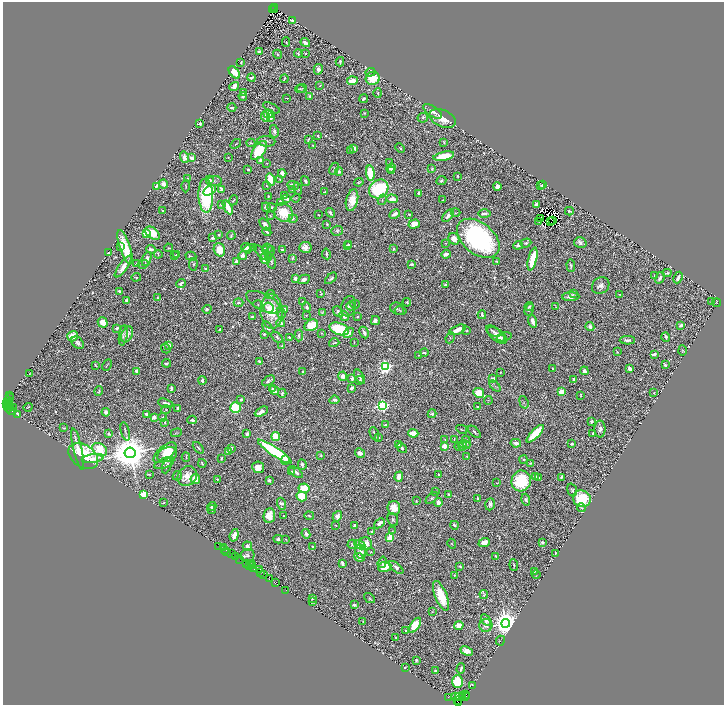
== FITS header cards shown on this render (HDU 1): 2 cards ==
NAXIS1  =                 1443
NAXIS2  =                 1406

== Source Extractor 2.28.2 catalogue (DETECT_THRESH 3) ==
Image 1443 x 1406 px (HDU 1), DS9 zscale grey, zoomed out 1/2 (1 PNG px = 2 x 2 image px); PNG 726 x 707 px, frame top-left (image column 2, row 1406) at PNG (3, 2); each listed source drawn as its Kron ellipse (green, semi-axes under 4 px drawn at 4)
Background 0.496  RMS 0.013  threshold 0.0397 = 3 sigma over >= 5 px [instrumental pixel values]
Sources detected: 999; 111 cannot appear on this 1/2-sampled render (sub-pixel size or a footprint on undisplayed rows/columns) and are neither listed nor drawn; of the other 888, the 500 brightest by FLUX_AUTO listed and drawn (388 fainter detections omitted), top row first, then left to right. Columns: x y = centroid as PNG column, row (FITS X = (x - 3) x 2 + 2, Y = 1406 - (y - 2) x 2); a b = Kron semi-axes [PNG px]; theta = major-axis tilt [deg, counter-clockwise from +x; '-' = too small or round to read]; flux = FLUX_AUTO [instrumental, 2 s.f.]
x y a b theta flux
274 8 3 1 - 310
273 10 2 1 - 94
275 10 2 2 - 260
292 20 4 2 - 7.7
286 42 5 3 - 2.9
305 43 5 2 - 15
259 51 2 2 - 36
305 53 2 2 - 4.3
278 54 5 2 - 3.3
298 54 4 3 - 2.7
241 62 2 2 - 3.2
340 62 4 3 - 3.7
318 69 5 4 - 11
370 72 5 3 - 2.5
234 73 7 4 -50 70
251 78 4 2 - 7.9
373 78 7 6 - 94
284 79 4 2 - 3.9
352 81 5 3 - 55
234 86 5 3 - 32
319 86 2 2 - 2.8
302 88 5 3 - 3
300 89 5 2 - 3.2
244 93 2 2 - 10
378 93 4 3 - 2.8
243 96 4 3 - 7.2
310 96 4 3 - 6.3
287 98 3 1 - 2.6
363 99 4 2 - 7.9
232 108 4 2 - 5.5
271 108 9 3 -26 4.6
432 111 11 5 -35 17
365 113 4 3 - 2.4
268 114 5 4 - 37
265 117 5 4 - 14
271 118 3 3 - 30
423 118 5 4 - 7.3
443 118 14 8 -23 50
200 124 3 3 - 11
274 131 6 3 -78 8.9
318 135 3 2 - 3.3
308 139 4 2 - 2.6
266 141 9 5 -3 8.3
251 143 4 3 - 5.3
444 143 3 3 - 3.1
236 144 6 2 38 2.7
313 145 3 2 - 3.8
354 148 4 3 - 13
400 148 5 2 - 3.7
259 150 11 5 55 140
350 150 4 3 - 3.2
444 156 10 4 12 88
185 157 6 4 -70 23
228 157 2 2 - 2.4
192 158 4 2 - 24
261 160 3 2 - 23
390 162 4 3 - 3
267 163 2 2 - 4.6
391 168 5 3 - 16
248 169 3 2 - 8.5
334 169 6 3 62 3.9
432 169 3 2 - 3.5
392 171 3 3 - 3
339 172 4 4 - 8.6
282 173 4 3 - 23
370 173 7 4 -85 91
458 176 2 2 - 3.6
187 178 2 2 - 3.5
209 180 3 2 - 14
270 180 6 4 -76 77
280 180 2 2 - 2.4
214 181 7 5 7 6.2
305 181 5 3 - 8.7
441 181 5 3 - 5.5
359 182 5 2 - 3.6
164 184 4 4 - 24
543 184 3 2 - 2.4
293 185 6 3 -22 8.2
541 185 3 2 - 3.2
156 186 4 2 - 15
186 186 6 3 89 2.9
266 186 3 3 - 2.8
497 186 4 3 - 22
221 189 4 2 - 7
298 189 6 2 -73 2.8
379 189 10 9 - 280
210 190 7 4 29 36
292 190 4 3 - 2.6
324 192 3 2 - 2.9
419 193 4 2 - 9.6
284 195 3 2 - 2.7
206 196 17 7 -88 370
268 196 2 2 - 3.9
296 198 4 3 - 2.9
287 199 3 2 - 19
392 199 5 4 - 23
233 200 5 2 - 3
352 200 11 6 76 43
382 200 5 3 - 2.7
443 200 4 2 - 3.4
280 202 4 3 - 13
221 204 3 3 - 7.8
536 204 4 3 - 28
228 207 8 3 -61 58
266 207 5 3 - 13
272 207 5 3 - 3.3
163 211 2 2 - 2.5
569 211 4 2 - 4.4
284 213 10 8 -43 92
330 213 5 2 - 10
456 213 5 4 - 2.6
395 214 6 3 29 11
409 214 2 2 - 3.8
484 214 6 2 -2 8.9
270 215 3 2 - 2.5
319 215 2 2 - 2.6
448 216 7 3 46 18
541 218 3 1 - 3.9
293 219 4 4 - 5.3
553 220 3 1 - 2.7
539 221 2 1 - 2.4
551 222 3 1 - 2.2
265 224 7 4 -49 12
327 224 2 2 - 3.4
414 224 6 4 18 31
337 231 6 5 - 5.6
267 232 4 2 - 7.5
146 233 3 3 - 140
153 233 8 5 -39 58
219 234 3 2 - 3.7
231 236 4 2 - 4.4
213 238 4 2 - 7.7
478 238 24 15 -40 620
454 239 6 5 - 32
446 243 3 3 - 2.3
526 243 5 3 - 5.7
580 243 6 5 - 9.8
349 244 2 2 - 3.3
518 245 5 3 - 15
347 246 3 2 - 5.8
120 247 3 3 - 4.4
125 247 18 5 -72 72
246 247 5 3 - 13
305 247 6 5 - 18
168 248 4 2 - 2.2
254 248 4 3 - 2.2
268 248 5 2 - 3.1
151 249 5 3 - 12
248 249 4 3 - 18
265 249 4 3 - 5.1
394 249 3 2 - 7
219 250 7 5 -71 53
271 250 4 3 - 3.1
282 250 3 2 - 9
261 252 9 4 -46 6.1
108 253 3 2 - 12
158 254 4 2 - 3.4
326 254 5 2 - 7
446 254 5 3 - 18
176 255 3 2 - 2.6
243 255 4 3 - 20
174 256 4 3 - 2.4
191 256 5 3 - 3.8
269 257 3 3 - 8.1
292 258 3 2 - 3
147 259 7 4 70 19
265 259 5 4 - 42
533 259 12 4 77 98
271 261 8 4 -80 6.9
496 261 3 2 - 3.5
236 262 3 3 - 7.2
137 264 2 2 - 6.6
143 264 6 3 12 4.7
193 264 6 4 83 3.7
412 264 3 2 - 7
123 266 13 4 54 28
571 266 6 3 -87 5.9
205 268 3 2 - 3
667 273 4 2 - 5.4
655 276 4 3 - 4
136 277 5 3 - 3.2
331 278 7 4 44 6.5
660 278 6 3 60 10
678 278 6 3 64 12
295 279 3 3 - 17
304 279 6 3 26 12
181 283 5 2 - 8.9
445 284 4 3 - 5.4
601 286 9 8 - 18
119 291 3 3 - 6.3
321 294 2 2 - 2.4
573 294 4 3 - 4.2
620 294 3 2 - 2.6
270 295 5 3 - 5.7
571 297 8 3 1 20
158 298 4 3 - 3.2
126 300 3 2 - 7.4
712 301 3 2 - 5.2
263 302 19 8 -27 19
303 302 3 2 - 5.1
407 302 4 3 - 3.2
238 303 5 3 - 9.5
716 303 4 3 - 2.2
355 304 5 2 - 2.2
258 305 5 3 - 3.6
349 306 10 7 75 14
351 306 4 2 - 3
529 306 4 3 - 4
307 307 5 3 - 9.2
556 307 4 2 - 2.3
268 308 5 5 - 14
207 309 5 3 - 7.5
284 309 4 3 - 15
397 309 7 5 -34 6.4
529 310 6 4 62 5.2
272 311 17 11 -89 96
401 311 6 3 -10 3.5
322 312 4 3 - 3.2
338 312 6 3 -48 6.1
281 313 5 2 - 2.7
306 315 2 2 - 3.3
482 315 4 2 - 9.3
253 316 3 2 - 6
344 316 5 4 - 24
357 316 3 2 - 3
375 321 4 3 - 15
533 321 6 3 -73 18
103 322 5 4 - 33
281 323 4 3 - 11
311 325 7 5 31 73
681 325 4 3 - 11
590 326 4 4 - 14
117 328 4 3 - 7.5
268 328 7 4 -57 10
220 329 3 2 - 4.5
339 329 10 6 -19 170
457 330 9 3 24 35
467 331 4 3 - 2.8
493 331 8 4 -33 7
364 332 6 3 -63 9.4
321 333 3 3 - 2.3
348 333 6 4 45 20
127 334 8 5 66 21
264 334 2 2 - 5.5
123 335 10 3 82 6.4
299 335 6 3 86 5.2
497 335 12 5 -37 23
73 336 5 5 - 40
277 337 7 3 -42 5.7
289 337 4 2 - 2.9
504 337 7 3 14 4.1
666 337 5 3 - 6.1
450 338 5 4 - 3.9
500 339 4 3 - 5.2
627 340 7 3 -1 11
354 342 3 2 - 2.3
78 343 7 5 -47 11
334 343 5 2 - 5.1
169 345 4 3 - 17
282 346 2 2 - 4.3
166 349 5 2 - 2.4
682 351 5 4 - 3.2
424 352 4 3 - 5.4
617 352 3 2 - 2.4
654 354 4 2 - 12
419 355 3 3 - 2.6
259 361 3 2 - 3.5
166 363 4 3 - 6
95 365 4 2 - 2.8
107 365 6 2 63 2.9
665 365 3 2 - 6.3
385 367 4 3 - 850
552 368 2 2 - 3
629 369 4 2 - 30
136 371 4 3 - 6.8
584 371 4 3 - 11
303 372 2 2 - 5.2
500 372 2 2 - 2.9
29 374 2 2 - 2.3
343 376 4 4 - 15
359 377 8 3 -58 8.3
352 379 4 2 - 11
493 379 4 4 - 20
574 379 3 2 - 14
202 380 4 2 - 7.7
359 380 4 3 - 6.8
268 381 7 3 36 7.7
495 386 6 2 -48 3.9
171 388 4 2 - 8.1
272 388 2 2 - 3.5
352 388 3 2 - 12
274 390 5 4 - 18
99 391 5 3 - 3.5
561 392 4 3 - 44
282 393 4 3 - 4.5
479 393 5 4 - 76
654 393 2 2 - 2.9
581 395 4 2 - 3.1
10 396 2 2 - 27
9 398 3 2 - 95
241 399 3 3 - 5.4
334 400 5 4 - 7.7
488 400 4 3 - 2.4
8 401 5 4 - 260
524 402 6 3 -72 3.7
6 403 2 1 - 18
166 403 8 3 -14 13
9 405 2 1 - 62
7 406 2 1 - 40
382 406 3 3 - 910
477 406 2 2 - 2.6
13 407 4 2 - 5.5
28 407 5 1 - 2.3
8 408 4 2 - 95
178 408 3 2 - 12
235 408 5 5 - 130
166 409 5 4 - 2.9
11 411 4 2 - 61
106 412 4 3 - 14
261 412 7 3 30 25
18 414 3 2 - 20
146 414 3 3 - 16
432 414 4 4 - 7.4
154 417 3 3 - 16
162 417 4 3 - 5
192 420 4 3 - 7.7
165 422 3 2 - 2.6
591 422 4 2 - 6
386 425 3 2 - 4.1
64 428 3 2 - 2.7
462 429 5 2 - 2.3
600 429 8 5 90 13
125 431 9 2 -76 5.3
474 432 8 3 -40 5.6
176 433 5 3 - 2.8
413 433 5 4 - 41
109 434 4 3 - 5.1
247 434 3 2 - 13
374 434 7 2 -68 6.9
535 434 11 4 46 130
593 434 3 2 - 4.6
276 436 5 3 - 110
379 438 3 2 - 2.3
445 439 3 2 - 3
454 439 2 2 - 2.2
466 442 6 4 -81 11
516 443 5 3 - 15
572 444 2 2 - 8.4
398 445 3 2 - 8.4
465 445 5 4 - 5.6
444 446 3 3 - 31
462 446 4 3 - 3.4
459 447 5 2 - 4.1
198 448 7 3 -48 6
232 448 3 2 - 5.5
402 448 5 3 - 9.5
78 449 21 3 -77 29
100 450 8 6 -35 160
229 451 4 2 - 8.4
275 452 20 4 -34 290
130 453 5 5 - 13000
165 453 14 6 40 76
360 453 5 4 - 18
167 454 10 7 23 100
321 455 3 3 - 3.7
83 456 16 11 -35 170
467 456 2 2 - 4.6
186 457 5 2 - 2.4
93 458 11 4 8 28
222 458 3 2 - 4.1
285 460 5 3 - 22
524 460 4 3 - 3.6
164 463 10 5 21 7.1
202 463 4 2 - 3.1
530 463 2 2 - 2.9
167 465 8 3 67 9.2
302 465 5 3 - 8.6
258 467 6 6 - 34
292 472 3 2 - 3.5
296 472 8 3 -36 13
149 474 3 3 - 2.4
439 475 2 2 - 6.2
177 476 5 3 - 3.9
187 476 11 9 49 39
399 477 5 4 - 19
535 477 4 3 - 6.1
538 477 4 2 - 4
561 477 4 2 - 7.2
195 479 5 5 - 41
217 479 2 2 - 3.1
269 480 4 3 - 6.7
521 481 10 9 - 160
497 483 3 2 - 2.7
304 488 5 5 - 84
572 490 6 4 -72 5
435 491 2 2 - 2.5
144 494 3 3 - 220
448 494 3 3 - 3
302 496 5 4 - 120
432 498 7 4 42 4.7
478 498 3 2 - 3
582 499 9 8 - 140
526 500 6 4 -73 7.9
416 501 3 2 - 2.4
438 502 4 4 - 20
163 503 4 2 - 2.9
281 504 6 4 -71 17
490 504 6 4 71 9
212 506 4 4 - 4.4
394 508 7 6 - 30
581 508 4 3 - 2.7
212 509 4 3 - 6.3
269 516 7 6 - 34
284 516 2 2 - 3
309 516 5 2 - 4.1
337 516 5 4 - 16
393 520 7 5 -65 5.4
379 523 6 3 41 17
336 525 3 2 - 2.3
455 525 4 2 - 3.6
355 526 3 2 - 9.2
392 531 3 3 - 2.2
372 532 4 3 - 10
306 534 5 3 - 8.4
234 535 6 3 72 36
390 538 3 3 - 130
278 539 4 4 - 7
286 539 3 1 - 2.2
484 542 6 4 20 28
542 542 4 3 - 8.8
352 544 5 4 - 6.3
366 544 6 6 - 30
452 544 5 3 - 2.7
360 545 6 4 -29 37
219 546 2 1 - 18
247 546 5 4 - 14
312 547 3 2 - 3.7
224 548 2 1 - 11
224 549 2 1 - 17
227 551 3 1 - 51
361 551 7 5 -78 21
371 552 4 3 - 2.4
232 553 3 2 - 88
555 553 3 2 - 3.3
247 555 7 6 - 6.6
496 556 4 2 - 4.5
235 557 3 1 - 40
359 557 5 3 - 20
239 559 2 1 - 49
382 562 6 3 72 6.1
252 563 2 1 - 31
342 563 4 2 - 11
247 564 3 2 - 120
250 565 3 1 - 47
514 565 6 2 -84 3.2
252 566 2 2 - 17
385 567 7 5 10 69
396 567 9 4 -40 10
460 567 3 2 - 2.5
253 568 3 1 - 190
260 569 2 1 - 41
535 571 3 3 - 2.3
261 573 3 2 - 150
263 574 2 2 - 21
536 574 4 2 - 2.3
454 575 3 3 - 2.4
269 579 2 2 - 59
275 583 2 1 - 25
286 590 2 1 - 43
484 594 4 2 - 3.6
441 596 16 6 -68 83
312 598 4 3 - 3.6
369 598 6 2 -40 3.2
312 601 3 2 - 2.2
354 605 3 2 - 8.4
432 612 3 2 - 2.7
486 620 6 4 -59 17
363 621 3 2 - 3.3
506 623 4 4 - 5800
415 625 9 4 56 100
459 625 4 4 - 30
486 625 6 6 - 16
406 631 3 2 - 3.1
396 637 2 2 - 2.5
500 641 5 4 - 3.5
467 651 6 4 -23 23
416 660 3 3 - 5.1
405 667 3 2 - 3
461 669 5 2 - 8.1
435 670 3 3 - 2.5
458 682 6 5 - 170
472 686 2 1 - 11
466 695 3 2 - 64
463 696 2 1 - 31
449 697 2 1 - 56
456 697 4 1 - 47
460 697 5 3 - 96
465 697 2 1 - 41
457 700 3 2 - 9.9
458 702 2 1 - 29
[388 fainter detections neither listed nor drawn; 111 sub-pixel or undisplayed-footprint detections neither listed nor drawn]